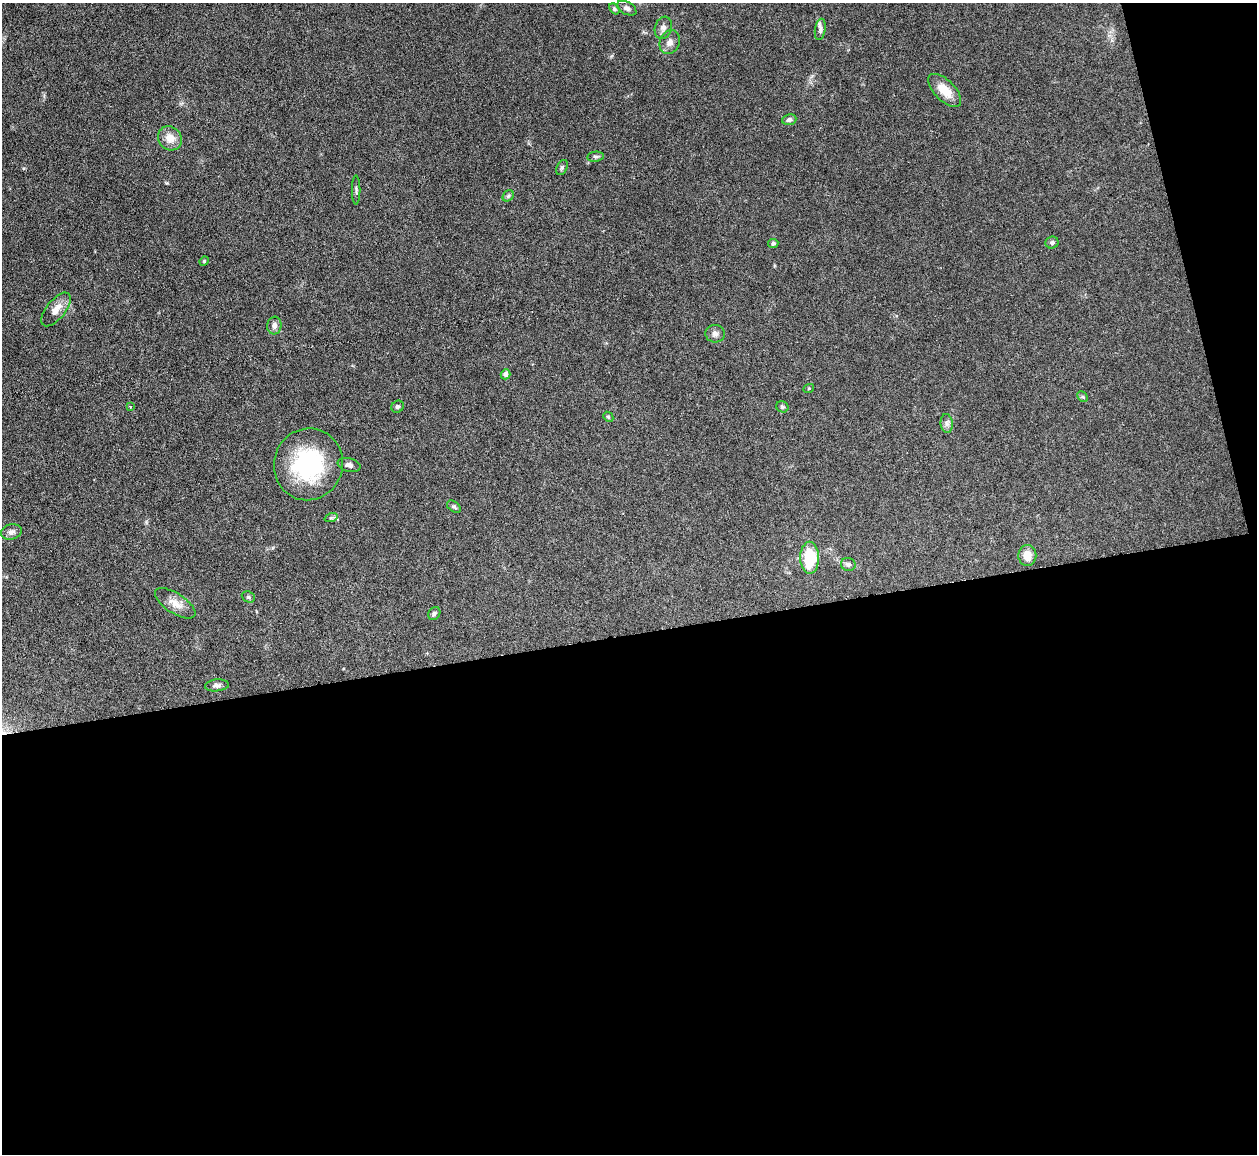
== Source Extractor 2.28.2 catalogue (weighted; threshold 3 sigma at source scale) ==
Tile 16 of 4 x 4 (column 4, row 4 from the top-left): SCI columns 3767-5021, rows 256-1407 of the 5021 x 5000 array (HDU 1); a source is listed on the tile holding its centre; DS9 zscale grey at full resolution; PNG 1259 x 1156 px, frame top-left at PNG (2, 3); each listed source drawn as its Kron ellipse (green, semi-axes under 4 px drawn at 4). Shown black and unused: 48% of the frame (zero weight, under 3 of 6 exposures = <1% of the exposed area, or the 3 px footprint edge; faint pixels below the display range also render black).
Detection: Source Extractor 2.28.2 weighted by HDU 2 'WHT'; one run over the whole footprint, this tile lists its part. Background 0.146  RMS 0.0041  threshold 0.0169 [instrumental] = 3 sigma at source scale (4.09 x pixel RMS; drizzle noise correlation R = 1.36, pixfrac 0.8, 0.05/0.05 arcsec/px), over >= 5 px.
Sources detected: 38; all 38 listed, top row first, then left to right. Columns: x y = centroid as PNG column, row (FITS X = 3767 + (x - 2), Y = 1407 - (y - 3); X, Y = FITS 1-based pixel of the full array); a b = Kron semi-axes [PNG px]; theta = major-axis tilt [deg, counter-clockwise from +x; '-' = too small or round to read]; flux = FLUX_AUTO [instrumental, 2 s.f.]
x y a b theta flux
627 8 10 6 -28 1.3
614 9 6 4 -43 0.65
663 28 11 8 72 1.7
820 29 11 5 81 1.3
670 42 12 9 68 2.3
945 90 21 10 -45 6.5
789 120 7 5 7 1.1
170 138 13 11 -46 4.3
596 157 8 5 7 0.81
562 167 8 5 63 0.72
356 190 14 2 90 0.65
508 196 6 5 - 0.64
773 243 5 4 - 0.74
1052 243 6 6 - 0.83
204 261 5 4 - 0.37
56 309 20 9 51 4
274 326 9 7 82 1.6
715 334 10 9 - 1.7
505 374 5 4 - 1.2
809 388 5 3 - 0.39
1083 397 6 4 -44 0.57
130 406 4 3 - 0.29
398 407 6 5 - 0.86
782 407 6 5 - 0.78
608 417 5 4 - 0.48
947 424 9 6 -83 1.3
308 464 36 34 70 38
349 465 11 6 -12 1.6
454 507 8 5 -36 0.77
331 518 7 4 18 0.62
11 532 10 7 15 1.5
1027 555 10 9 - 4.5
810 558 16 9 -89 16
848 564 7 6 - 1.1
248 597 7 5 -23 0.68
175 603 23 10 -33 4.1
434 613 7 5 55 0.82
217 685 12 6 5 1.3